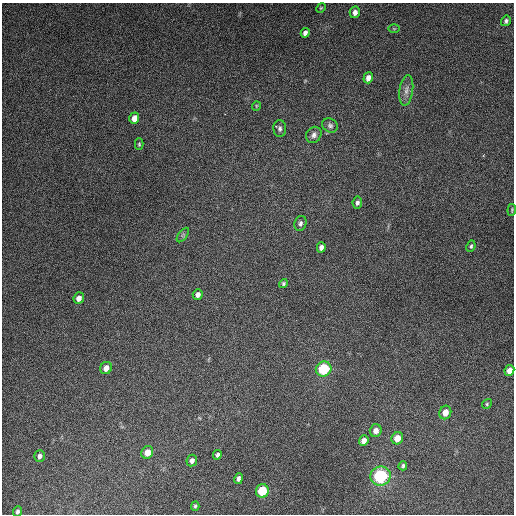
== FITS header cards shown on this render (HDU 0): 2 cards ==
NAXIS1  =                  512
NAXIS2  =                  512

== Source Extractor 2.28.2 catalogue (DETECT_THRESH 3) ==
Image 512 x 512 px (HDU 0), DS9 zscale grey, 1 PNG px = 1 image px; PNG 516 x 516 px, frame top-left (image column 1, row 512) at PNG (2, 3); each listed source drawn as its Kron ellipse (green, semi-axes under 4 px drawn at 4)
Background 4970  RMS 310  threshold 933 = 3 sigma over >= 5 px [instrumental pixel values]
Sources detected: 40; all 40 listed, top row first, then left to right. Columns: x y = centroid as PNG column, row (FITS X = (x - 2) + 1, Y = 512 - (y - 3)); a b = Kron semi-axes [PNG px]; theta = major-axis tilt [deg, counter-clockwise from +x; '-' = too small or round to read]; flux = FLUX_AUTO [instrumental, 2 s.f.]
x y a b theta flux
321 8 5 4 - 2.3e+04
355 12 6 5 - 9.9e+04
506 21 5 5 - 4.6e+04
394 29 6 4 -1 2.3e+04
305 33 5 4 - 7.8e+04
368 78 5 5 - 1.2e+05
406 90 15 6 82 1.3e+05
256 106 5 3 - 1.7e+04
134 118 6 5 - 1.6e+05
330 125 8 6 -34 6.1e+04
280 129 8 6 -89 6.6e+04
314 135 8 7 - 8.4e+04
139 144 5 4 - 2.8e+04
357 203 6 4 81 5.9e+04
512 210 6 3 83 2.3e+04
300 223 7 6 - 5.9e+04
183 235 8 4 53 3.6e+04
471 246 6 4 63 3.7e+04
321 247 5 4 - 7.7e+04
283 283 5 4 - 3.4e+04
198 295 5 5 - 8.6e+04
79 298 6 5 - 1.1e+05
106 368 6 5 - 1.5e+05
324 369 8 7 - 1.1e+06
509 370 5 5 - 1.6e+05
487 404 5 4 - 2.7e+04
445 412 7 6 - 1.9e+05
376 431 6 6 - 1.3e+05
397 438 6 5 - 2.4e+05
364 441 5 4 - 1.3e+05
147 452 6 5 - 1.9e+05
217 455 5 4 - 5.0e+04
40 456 6 5 - 6.9e+04
192 460 6 5 - 7.1e+04
403 466 4 3 - 3.9e+04
381 476 10 9 - 1.6e+06
239 479 5 4 - 6.5e+04
262 491 7 6 - 7.0e+05
195 506 4 4 - 3.4e+04
17 511 5 4 - 4.6e+04
At the frame edge (FLAGS 8, measured only in part): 1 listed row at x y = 512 210